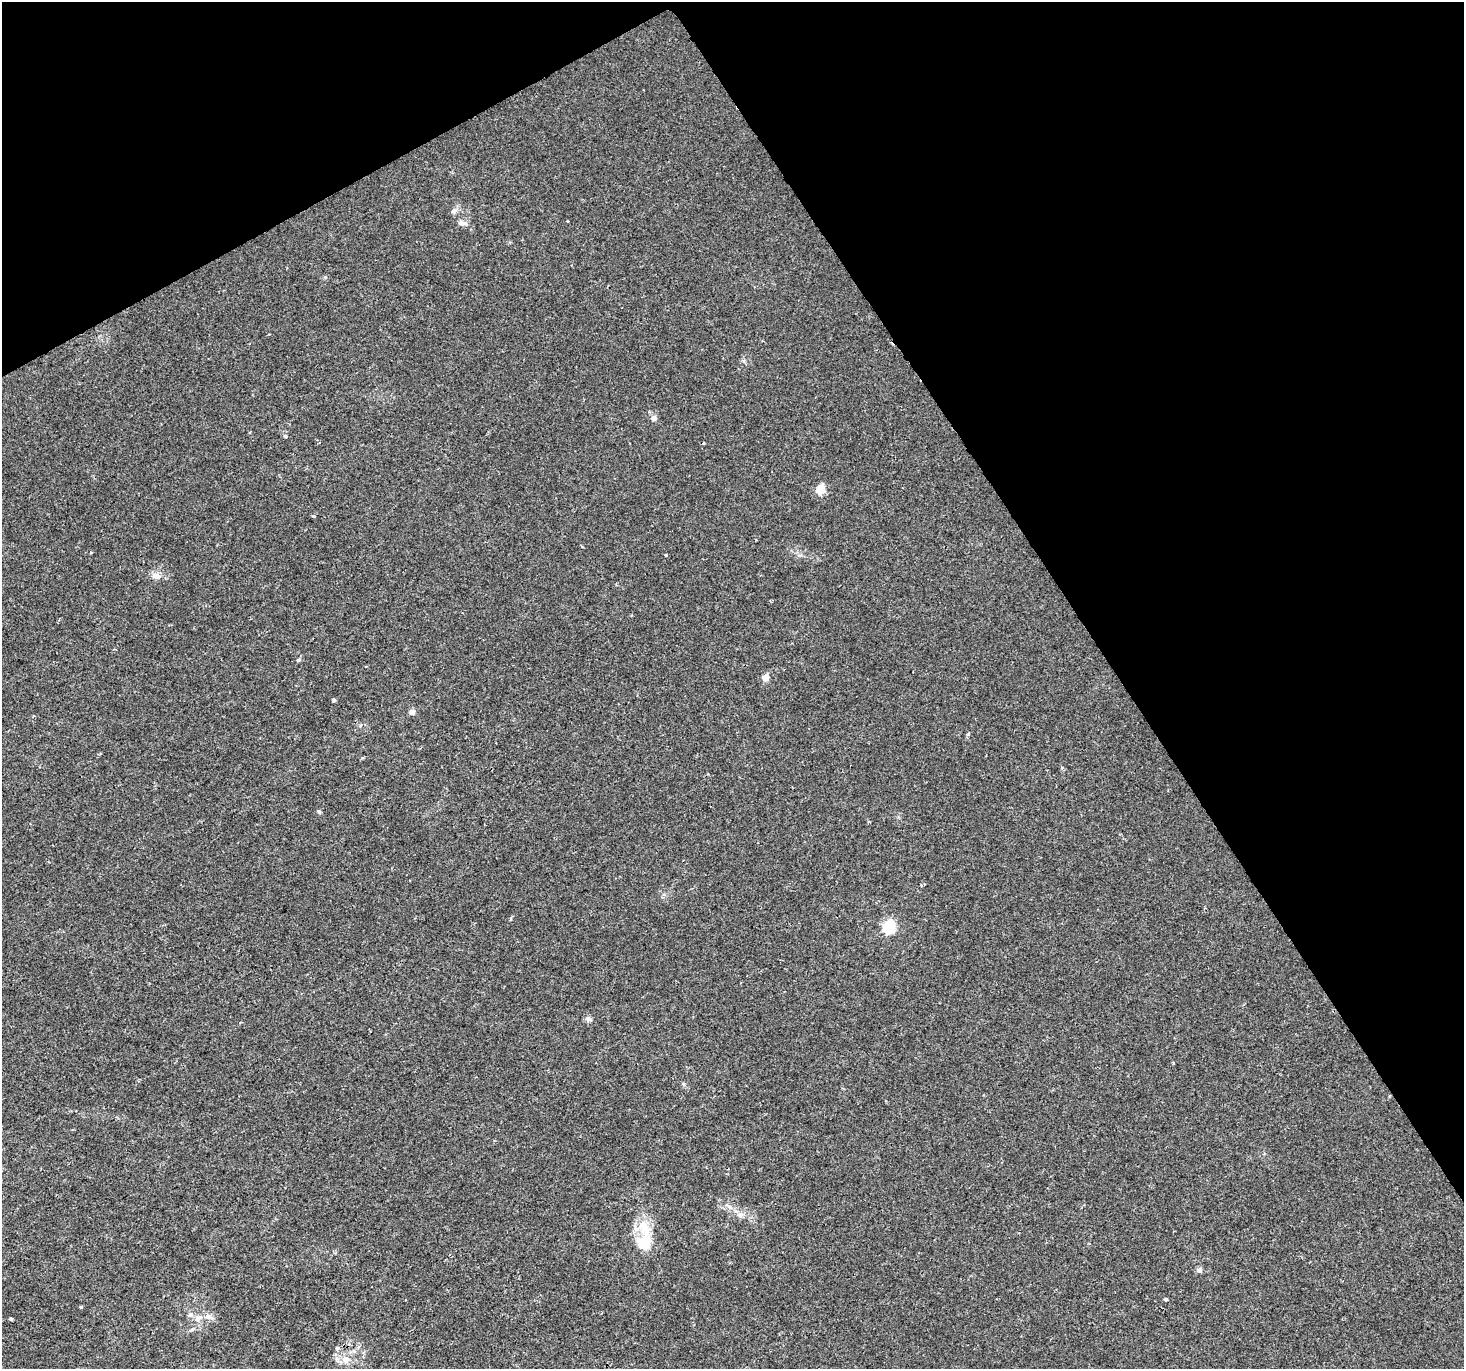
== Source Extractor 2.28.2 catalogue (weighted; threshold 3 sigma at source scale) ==
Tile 3 of 4 x 4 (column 3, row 1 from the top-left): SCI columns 2927-4388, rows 4215-5581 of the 5854 x 5755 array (HDU 1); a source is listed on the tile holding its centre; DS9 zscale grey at full resolution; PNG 1466 x 1371 px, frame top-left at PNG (2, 2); no overlay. Shown black and unused: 30% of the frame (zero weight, under 2 of 3 exposures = <1% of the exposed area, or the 3 px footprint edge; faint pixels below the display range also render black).
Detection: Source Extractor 2.28.2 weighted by HDU 2 'WHT'; one run over the whole footprint, this tile lists its part. Background 0.004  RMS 0.0027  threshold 0.012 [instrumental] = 3 sigma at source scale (4.5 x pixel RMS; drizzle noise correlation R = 1.50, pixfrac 1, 0.0396/0.0396 arcsec/px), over >= 5 px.
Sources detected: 32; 2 inside a brighter listed object's ellipse — not listed separately; the other 30 listed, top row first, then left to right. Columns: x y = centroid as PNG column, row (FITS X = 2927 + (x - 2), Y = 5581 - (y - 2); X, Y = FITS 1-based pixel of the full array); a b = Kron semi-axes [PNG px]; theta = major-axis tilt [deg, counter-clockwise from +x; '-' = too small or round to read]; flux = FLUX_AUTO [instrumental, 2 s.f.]
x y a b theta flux
454 211 8 6 1 0.74
462 223 13 6 -11 1.1
654 418 7 7 - 1
285 436 5 4 - 0.29
703 443 4 2 - 0.21
820 489 5 5 - 10
314 516 5 4 - 0.31
666 555 3 3 - 0.93
156 576 12 9 -24 1.7
298 660 6 3 18 0.33
765 678 5 4 - 4.1
334 700 5 4 - 0.31
412 712 7 7 - 0.92
1062 768 5 3 - 0.31
319 811 6 4 -47 0.42
889 927 6 5 - 31
589 1019 11 5 -16 0.74
1173 1063 3 3 - 0.32
729 1207 9 4 -31 0.78
740 1215 8 7 - 1
644 1242 37 20 84 9.1
1199 1270 9 6 24 0.71
1166 1299 4 4 - 0.45
81 1307 3 3 - 0.42
190 1314 8 6 68 0.69
199 1318 12 7 21 1.4
11 1319 4 3 - 1.1
192 1329 7 4 45 0.45
337 1348 6 5 - 0.44
346 1359 12 9 -16 2.3
Unlisted compact peaks at least as high as the median listed source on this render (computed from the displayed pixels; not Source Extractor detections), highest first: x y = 968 734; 325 277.